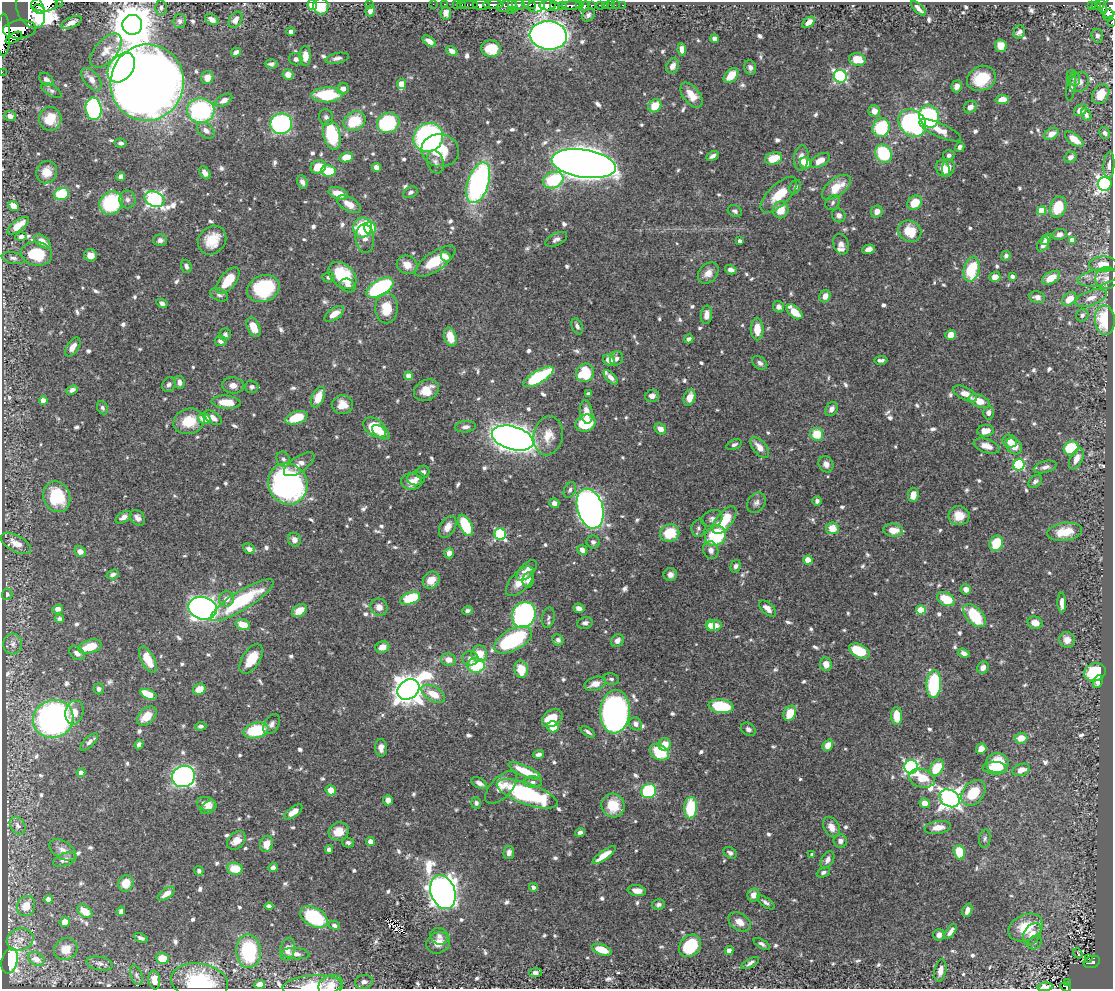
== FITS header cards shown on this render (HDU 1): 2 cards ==
NAXIS1  =                 1111
NAXIS2  =                  987

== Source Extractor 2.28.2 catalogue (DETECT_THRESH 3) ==
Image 1111 x 987 px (HDU 1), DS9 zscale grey, 1 PNG px = 1 image px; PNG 1115 x 991 px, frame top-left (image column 1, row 987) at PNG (2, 2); each listed source drawn as its Kron ellipse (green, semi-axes under 4 px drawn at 4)
Background 0.558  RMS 0.0092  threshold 0.0275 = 3 sigma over >= 5 px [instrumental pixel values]
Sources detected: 847; of the 847, the 500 brightest by FLUX_AUTO listed and drawn (347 fainter detections omitted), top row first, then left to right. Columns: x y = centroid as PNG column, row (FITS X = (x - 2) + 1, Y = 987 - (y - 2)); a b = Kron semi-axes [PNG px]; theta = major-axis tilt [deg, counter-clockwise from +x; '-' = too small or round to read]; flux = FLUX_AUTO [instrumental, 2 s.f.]
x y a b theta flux
60 2 2 2 - 9.4
45 4 13 7 4 1000
369 4 2 2 - 30
433 4 2 2 - 5
444 4 3 2 - 4.1
457 4 3 2 - 4.9
469 4 9 3 0 21
529 4 7 4 -11 140
312 5 5 5 - 25
462 5 4 3 - 12
481 5 8 5 -5 390
493 5 10 4 2 330
513 5 6 3 -66 59
518 5 6 5 - 200
548 5 8 5 -1 520
563 5 4 3 - 48
572 5 10 4 1 280
580 5 3 2 - 12
591 5 3 3 - 38
600 5 4 3 - 18
605 5 2 2 - 3.5
610 5 2 2 - 2.8
615 5 2 2 - 2.4
622 5 2 2 - 3.1
1096 5 5 3 - 58
321 6 8 7 - 16
507 6 10 5 14 98
536 6 8 6 11 350
555 6 5 3 - 130
584 6 6 3 33 53
1091 6 3 3 - 11
1102 6 8 3 -70 47
1110 7 11 7 63 180
161 8 7 6 - 1.8
918 8 9 3 -45 2.9
39 9 6 3 -27 310
31 10 19 13 -65 1800
511 10 3 2 - 38
370 11 6 5 - 4
446 13 6 5 - 2.7
588 15 7 5 49 1.7
1108 15 6 5 - 90
212 20 7 5 -31 3.9
235 20 9 6 55 3.9
179 21 7 6 - 2
71 22 11 5 26 4.8
808 22 7 4 40 4.5
1111 22 3 3 - 10
132 25 10 10 - 2400
19 29 16 9 5 1300
291 32 4 4 - 2.1
1019 32 7 5 68 2.5
3 35 21 6 89 1400
548 35 18 14 -6 670
1097 36 7 6 - 2.1
14 38 9 4 30 290
715 39 4 4 - 5.9
429 41 7 4 -35 4
1001 46 6 6 - 8.4
491 48 10 8 -3 17
682 49 6 4 -80 4.2
106 51 20 11 48 8.5
452 51 6 4 -32 3.4
236 52 5 4 - 2.9
305 56 10 5 90 4.9
337 58 12 5 12 2.5
296 59 7 6 - 2.2
857 59 8 6 -11 11
271 64 6 4 -3 1.9
673 66 8 6 64 4.1
121 67 16 11 51 170
750 67 7 6 - 2.5
2 72 2 2 - 5.7
288 74 5 5 - 5.4
731 75 9 6 47 11
840 76 6 6 - 97
207 78 6 6 - 7.2
981 78 15 12 24 21
1073 78 8 6 -60 2
46 79 8 5 -39 2.7
91 79 13 7 -52 5.2
1079 82 10 9 - 4.2
147 83 38 36 73 1400
402 84 5 4 - 12
957 86 6 5 - 3.3
1071 87 14 4 81 2
343 88 6 5 - 4.6
51 90 11 5 -31 1.8
1101 94 10 8 59 11
327 95 15 7 1 32
691 95 14 8 -52 10
1002 99 7 4 11 6.3
224 100 9 5 31 3.6
655 106 7 6 - 13
970 107 7 5 39 3.9
93 109 11 8 -84 82
201 110 14 12 -4 82
1080 110 7 5 38 5.8
874 111 6 6 - 5.2
1086 115 6 4 -67 2
10 116 6 5 - 3.9
929 116 11 10 - 71
326 117 8 7 - 2
50 119 12 11 - 17
354 121 11 9 28 23
388 123 11 10 - 55
912 123 15 12 -44 150
281 124 11 10 - 110
881 128 9 8 - 43
206 130 10 6 -38 3.7
940 130 22 7 -24 8.2
1105 133 6 5 - 1.9
1051 134 8 5 32 5.3
332 135 15 8 -77 43
428 137 15 14 - 160
1074 139 11 5 -37 7.3
120 143 6 4 -11 1.9
960 147 5 4 - 2.1
440 150 19 16 -10 23
883 154 9 8 - 39
949 155 6 5 - 1.8
713 156 6 4 26 2.3
346 157 7 5 11 8.8
1070 157 6 5 - 2.7
773 158 8 6 14 14
801 158 13 7 83 5.6
820 160 11 6 28 6.6
435 162 12 8 -72 2.7
806 163 6 5 - 10
584 164 32 14 -9 1400
1109 165 13 5 86 3.5
318 167 8 6 22 13
376 167 4 4 - 4.2
948 168 9 6 78 4
943 169 8 6 -66 8.8
328 171 7 5 -8 17
47 172 11 10 - 8.5
205 173 7 4 -56 3
121 176 4 4 - 2.9
553 180 10 8 20 38
302 182 7 5 -66 2.7
478 183 21 10 72 150
1105 184 7 6 - 220
795 187 7 5 63 1.9
836 187 17 9 38 15
410 192 7 5 27 1.8
338 193 10 6 -19 7.5
62 194 7 5 16 31
779 195 23 10 44 15
127 199 9 8 - 2.6
154 199 10 7 -23 180
111 203 12 11 - 49
833 203 8 6 49 1.7
915 203 8 6 42 15
349 204 13 7 -30 6.7
13 206 5 4 - 6.7
1058 207 11 8 68 18
781 210 8 7 - 10
735 211 7 5 -27 1.8
1042 211 4 4 - 17
877 212 6 5 - 3.9
839 215 7 6 - 2.4
18 226 13 5 37 9.6
363 228 10 9 - 39
370 228 6 6 - 23
910 231 12 10 -30 15
1059 234 7 5 10 2.7
21 236 6 4 3 2.1
365 239 14 9 -85 4
556 239 12 6 26 2.5
1046 239 6 4 53 2.6
160 240 7 6 - 2.2
212 240 15 13 47 14
1072 240 4 4 - 5.2
42 241 9 5 -34 6.6
740 241 4 3 - 2.2
841 244 10 7 -70 2.7
1043 245 8 5 57 3.5
868 249 6 4 18 3.1
37 254 15 12 -9 24
90 255 6 6 - 4.6
1006 256 5 4 - 1.7
446 257 5 4 - 2.2
13 258 11 6 -11 2.3
435 261 24 9 35 18
1103 264 14 8 3 9
407 265 10 9 - 6.3
186 266 7 5 -71 2.1
971 269 12 8 78 30
731 270 6 4 -17 2.8
708 273 12 9 47 5.4
342 275 16 11 -42 35
1012 276 4 3 - 2.4
329 277 6 5 - 1.8
995 277 5 5 - 6.5
1051 278 10 5 30 9.2
1097 278 20 8 11 6.5
1106 278 11 11 - 4.8
228 281 15 8 51 18
348 285 8 6 -30 3.5
380 288 15 8 31 79
263 289 16 13 20 48
219 295 9 6 -24 2
825 296 6 5 - 4.7
1037 297 8 6 -10 3.2
1091 298 16 7 19 5.5
1069 299 8 6 42 8.8
162 303 6 4 -28 1.9
778 307 6 5 - 2.9
386 308 15 11 90 14
794 312 9 5 -41 11
334 314 11 5 34 7.2
706 315 9 5 84 4.6
1082 315 6 6 - 2.1
1105 320 15 10 -86 32
577 326 8 5 -68 2.1
254 327 10 6 -65 10
757 329 11 6 -89 10
225 334 6 6 - 2
951 335 5 5 - 6.6
450 337 9 6 -74 11
689 339 4 3 - 2.2
221 341 6 5 - 3.5
73 347 10 5 56 5.7
616 358 7 6 - 2.2
609 360 6 5 - 7.2
881 360 6 3 2 2.1
760 363 8 6 -37 2.4
585 373 9 8 - 32
408 376 4 4 - 5.3
539 377 17 6 30 54
611 377 9 4 -46 3.5
179 382 6 5 - 3.2
169 385 8 6 56 2.1
233 385 11 8 -7 4.5
252 387 7 6 - 1.9
72 390 6 4 25 2.5
426 390 13 10 29 10
588 394 4 4 - 2.3
965 394 13 6 -27 6
652 396 7 6 - 2.8
318 397 11 6 65 12
689 398 8 5 71 7.6
43 400 4 4 - 5.6
979 401 11 6 -22 10
226 402 14 6 -4 13
342 405 10 9 - 8.3
102 408 7 5 -65 1.9
831 409 7 5 60 3.2
586 412 12 6 -82 6.3
988 413 6 5 - 2.6
204 418 6 5 - 14
213 418 10 6 -35 4.2
296 418 11 6 18 22
189 421 16 12 14 16
586 423 10 8 24 29
375 427 12 8 -33 24
465 427 10 5 6 2.9
660 429 6 5 - 5.1
985 431 8 6 7 6.7
381 432 10 5 -35 5.1
817 434 6 6 - 15
548 436 20 14 80 11
513 438 21 11 -16 670
1010 441 7 6 - 5.2
734 445 8 5 22 1.7
987 446 13 6 -17 5.8
1014 446 9 7 -46 8.8
760 447 12 6 -50 6.8
1071 448 7 6 - 35
283 459 8 6 -60 2
1076 459 11 6 64 5.9
299 464 18 7 35 5.5
826 464 8 7 - 3.5
1019 465 6 5 - 69
1045 467 12 6 14 2.9
423 472 7 6 - 2.3
416 478 9 7 -2 2.6
1035 481 8 5 42 1.8
412 482 10 8 -4 5.8
288 484 21 19 -61 210
570 490 8 5 64 1.8
913 495 7 5 80 6.1
57 497 16 13 -68 30
817 501 5 4 - 2.3
554 503 5 5 - 2.9
756 503 11 8 53 2.9
590 509 20 13 -73 390
959 516 10 9 - 9.6
123 517 9 5 31 3.4
138 518 9 6 -50 3
712 519 11 8 23 3.1
725 520 16 7 52 22
465 525 11 6 -64 30
448 527 12 7 60 5.6
698 528 8 7 - 1.9
832 528 6 6 - 11
893 530 10 6 -3 9.4
1064 532 17 9 8 15
670 533 10 8 19 20
500 534 6 5 - 69
715 536 11 9 35 48
294 540 7 6 - 3.7
593 542 6 6 - 2.1
16 543 17 8 -29 7.4
996 543 8 6 64 21
249 549 6 5 - 3.5
582 550 5 4 - 4.3
711 550 9 7 -72 3.4
80 552 6 5 - 4.4
449 553 5 4 - 4.6
808 560 4 4 - 17
736 566 6 5 - 2.2
527 570 13 6 45 5.4
113 574 6 4 19 2.2
670 575 7 6 - 2.9
431 580 9 7 50 8.1
528 580 7 5 80 3.1
520 581 18 9 47 11
966 589 5 5 - 4.2
7 594 5 5 - 2.1
410 598 10 6 21 33
227 599 8 7 - 4.7
946 599 9 6 -29 17
242 600 36 9 32 50
1062 603 10 4 -89 4.1
379 607 9 8 - 4.9
203 608 14 11 -14 410
579 608 5 4 - 2.9
58 609 5 4 - 4
768 609 10 5 -43 4
921 610 5 4 - 19
299 611 8 5 35 10
467 611 5 4 - 2.3
524 615 13 11 64 140
974 616 14 8 -45 36
548 618 10 6 78 1.8
59 619 4 4 - 1.8
585 623 8 5 11 2.1
1035 623 7 6 - 5.3
243 624 7 5 -15 10
710 626 5 4 - 5.3
714 626 7 5 7 8
513 640 21 10 28 57
558 640 6 5 - 2.2
1067 640 8 7 - 4.8
617 641 7 6 - 3.6
13 644 10 9 - 3.7
90 647 12 6 17 16
382 647 7 5 19 6.4
859 651 11 6 -25 27
77 653 9 6 -35 3.2
964 653 6 4 -19 2.8
479 654 8 8 - 10
470 658 8 7 - 3.4
251 659 17 9 58 15
148 660 14 6 -62 14
448 660 7 6 - 5.2
826 664 7 6 - 6.3
476 665 9 7 -2 31
983 668 6 5 - 4.2
521 669 9 7 -77 13
1095 672 11 9 17 36
611 679 8 5 -13 1.7
1098 682 6 4 68 2.8
595 684 11 6 18 6.1
934 684 14 7 86 55
99 689 5 5 - 2.2
199 689 6 5 - 7.7
408 689 12 9 38 1100
149 694 8 4 -25 18
433 694 13 7 -29 11
721 706 12 7 -7 41
74 712 12 9 79 7.3
615 712 22 14 86 240
790 713 8 6 64 14
147 716 11 7 44 10
897 716 9 5 -87 14
552 718 11 8 32 18
53 719 20 19 - 210
272 724 11 7 58 2.9
636 724 7 6 - 2.8
201 726 5 4 - 1.8
553 727 6 5 - 11
748 729 8 6 -35 2.5
256 730 13 7 12 35
588 732 8 3 -33 1.8
1021 738 6 5 - 7.7
89 742 11 5 45 2.4
139 744 5 4 - 2.2
665 744 6 6 - 8.3
828 745 6 5 - 6.7
381 748 9 6 -87 3.4
981 749 5 5 - 5.4
659 752 10 7 -33 25
539 754 5 4 - 2.2
997 763 11 10 - 21
911 767 7 6 - 140
937 768 9 6 56 24
995 768 12 6 -3 15
1021 770 9 6 19 4.9
524 771 18 5 -24 17
81 773 4 4 - 4.8
183 776 11 10 - 250
922 778 13 9 -15 13
532 782 9 5 -1 2.3
479 783 8 5 -27 2.7
501 787 20 10 47 7.6
331 790 5 5 - 7.5
649 791 8 7 - 64
973 793 14 10 52 19
527 794 32 10 -20 83
950 798 11 8 -31 430
388 800 5 4 - 3.9
476 803 5 5 - 1.8
925 803 5 5 - 5.2
207 804 10 6 -15 6.3
613 806 12 11 - 18
208 807 8 5 35 3.2
691 808 11 6 85 30
293 812 11 5 37 6.9
18 826 10 7 -56 2.5
831 827 11 7 -59 5.7
938 828 13 6 9 6.2
339 832 10 9 - 8.9
580 832 5 4 - 1.9
985 839 9 5 82 1.7
236 841 10 7 42 6.8
370 841 4 4 - 5.3
840 841 7 6 - 2.9
348 842 6 5 - 1.7
266 844 8 6 75 8.3
63 850 15 9 -32 4.8
329 850 4 4 - 2.5
959 852 7 5 -76 22
509 853 7 5 78 3.2
730 853 7 5 -34 2.1
604 855 14 4 36 7.1
812 855 4 4 - 2.2
65 860 12 6 19 4
827 860 9 6 61 3
273 868 5 4 - 2.1
235 869 7 6 - 14
199 871 5 4 - 1.9
823 872 7 4 22 1.9
126 883 8 7 - 10
533 887 4 4 - 2.4
637 891 9 5 -9 4.3
443 892 17 12 -71 770
166 894 10 5 34 4.8
754 895 6 6 - 4.9
48 899 4 4 - 4.7
766 902 10 4 -35 1.9
658 905 6 5 - 1.7
26 906 10 9 - 9.2
269 906 4 4 - 2.1
967 910 7 5 69 4.1
85 911 8 5 -36 12
121 911 5 4 - 2.2
314 917 15 9 -30 42
65 922 5 5 - 5
739 922 12 8 -31 5.7
334 925 5 4 - 2.1
1026 928 18 13 25 22
951 931 8 4 57 2.8
1032 934 12 8 59 6.9
939 935 6 5 - 3.3
439 936 9 8 - 3.1
141 938 7 4 -21 1.7
20 940 13 11 20 5.4
1035 942 8 6 41 1.7
438 943 12 10 26 7.7
762 944 9 4 -32 1.8
690 946 12 10 46 33
66 949 12 10 32 8.5
288 949 11 7 76 4.9
602 950 10 5 -19 11
248 951 17 12 -88 49
729 951 4 4 - 3.3
1078 953 5 3 - 5.4
296 954 14 5 -4 3.1
163 958 6 5 - 13
1089 958 3 2 - 7.4
36 959 8 6 -27 5.5
10 961 13 8 74 52
1092 962 8 6 20 100
100 963 13 7 -12 2.9
750 963 10 4 29 2
940 971 11 6 79 5.1
535 973 6 4 1 2.4
136 975 10 5 -67 1.9
154 980 9 5 -82 5.9
199 982 29 18 -9 43
364 982 9 7 12 2.6
1068 983 3 3 - 7.8
260 984 5 4 - 4.3
331 985 12 10 23 7.5
312 986 29 10 4 18
1045 987 8 4 7 6.1
1066 987 5 2 - 19
At the frame edge (FLAGS 8, measured only in part): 15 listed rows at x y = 60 2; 45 4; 312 5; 321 6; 1110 7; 31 10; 1111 22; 3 35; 2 72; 147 83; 199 982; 331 985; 312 986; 1045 987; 1066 987
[347 fainter detections neither listed nor drawn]